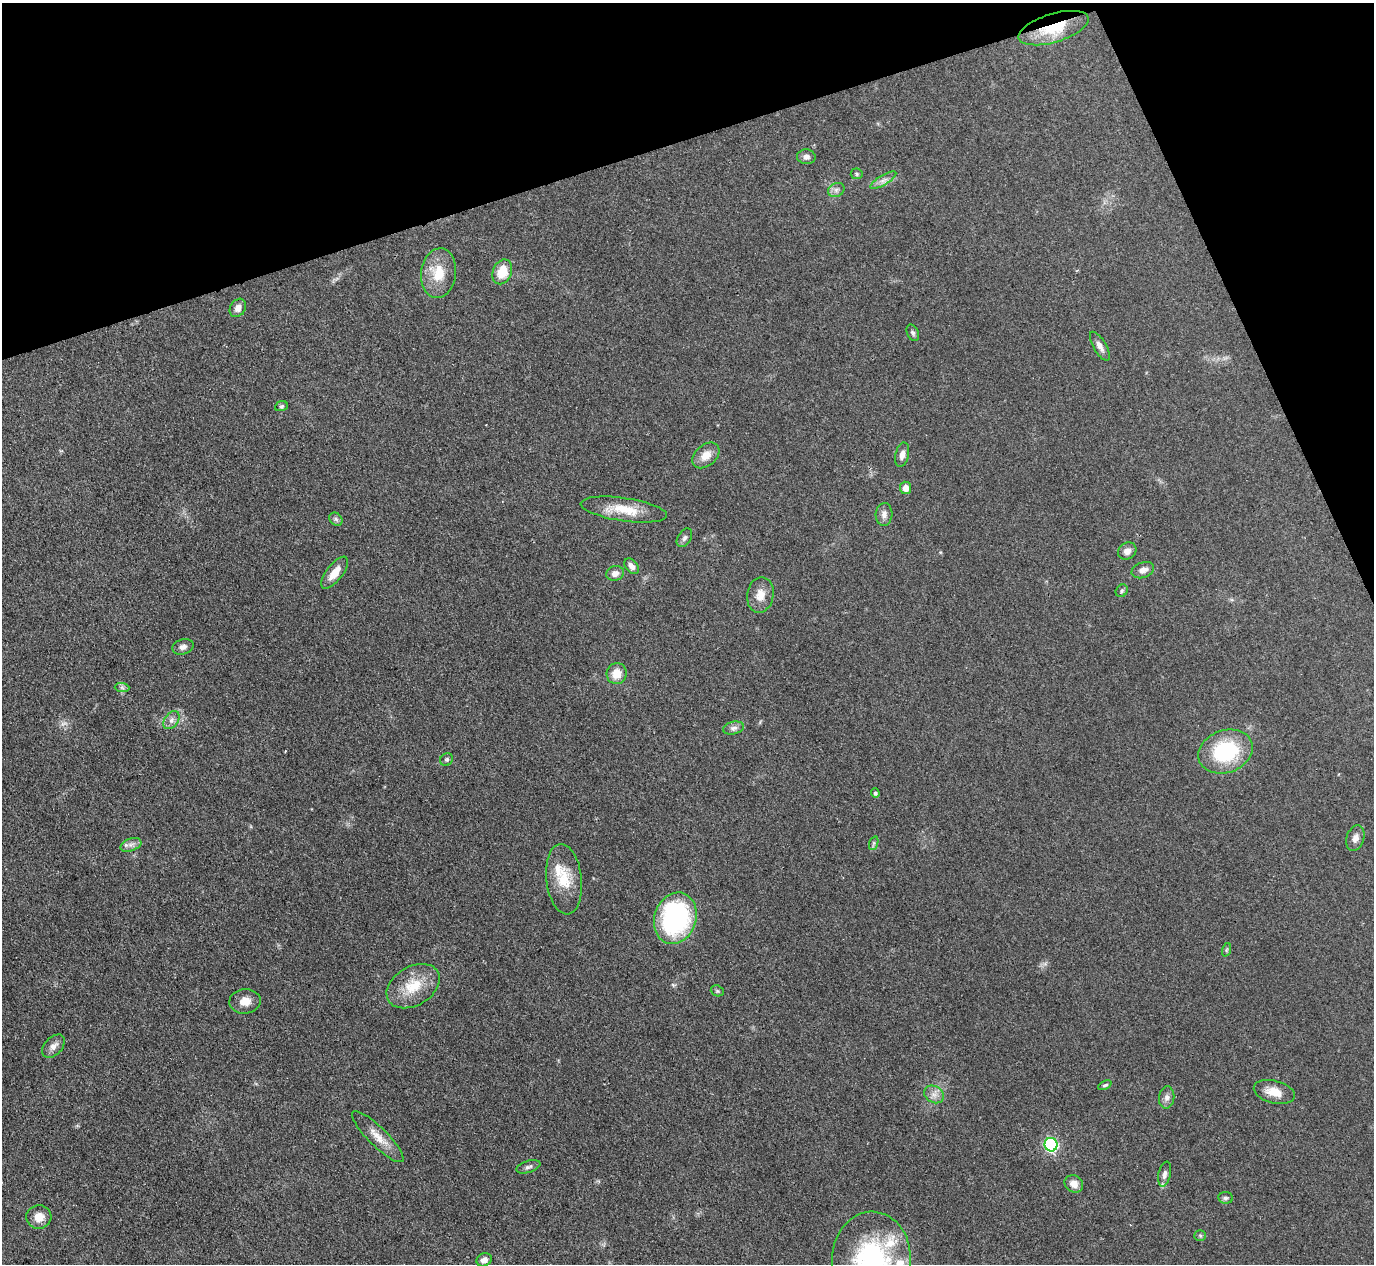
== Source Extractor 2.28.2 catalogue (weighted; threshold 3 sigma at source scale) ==
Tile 3 of 4 x 4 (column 3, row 1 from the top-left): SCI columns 2748-4119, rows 3938-5199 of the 5494 x 5480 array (HDU 1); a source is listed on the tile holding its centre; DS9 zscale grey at full resolution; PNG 1376 x 1266 px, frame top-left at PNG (2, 3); each listed source drawn as its Kron ellipse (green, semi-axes under 4 px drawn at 4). Shown black and unused: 16% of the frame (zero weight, under 3 of 4 exposures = <1% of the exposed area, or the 3 px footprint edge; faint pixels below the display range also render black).
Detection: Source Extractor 2.28.2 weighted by HDU 2 'WHT'; one run over the whole footprint, this tile lists its part. Background 0.0878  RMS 0.0065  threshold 0.0293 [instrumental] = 3 sigma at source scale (4.5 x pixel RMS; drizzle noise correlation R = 1.50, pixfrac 1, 0.05/0.05 arcsec/px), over >= 5 px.
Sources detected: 62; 1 too faint to see at this stretch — neither listed nor drawn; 4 inside a brighter listed object's ellipse — not listed separately; the other 57 listed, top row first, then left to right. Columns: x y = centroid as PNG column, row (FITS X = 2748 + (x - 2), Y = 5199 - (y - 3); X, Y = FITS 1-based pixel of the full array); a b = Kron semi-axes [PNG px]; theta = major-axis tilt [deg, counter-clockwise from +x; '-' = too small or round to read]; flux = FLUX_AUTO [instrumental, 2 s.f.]
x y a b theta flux
1054 28 36 14 17 26
806 157 9 7 -5 2.7
857 174 6 5 - 1
883 180 15 5 31 3.2
836 190 8 6 27 2.3
502 272 13 9 67 14
439 273 25 17 82 17
238 308 10 7 59 4
913 333 9 5 -66 1.5
1100 346 16 6 -60 3.7
281 406 6 5 - 1.1
706 455 15 10 41 7.5
902 455 12 6 77 3.5
906 488 6 5 - 5
624 509 43 11 -8 17
884 514 11 8 87 3.4
336 519 7 6 - 1.7
684 538 10 6 58 2
1127 551 10 8 35 3.7
632 566 9 6 -48 3.5
1143 570 11 7 19 4
335 573 19 8 53 7.9
615 573 9 7 23 3.7
1122 591 7 5 49 1.2
760 595 18 13 79 7.8
183 647 11 7 15 2.8
617 674 10 10 - 9.3
122 688 7 4 -1 1.5
171 720 10 6 54 2.9
734 728 11 6 12 2.6
1225 751 28 21 19 51
447 759 7 6 - 1.4
875 793 4 4 - 1.4
1355 838 13 9 71 3.7
874 843 7 4 71 1.1
131 845 11 6 20 2.9
564 879 35 17 -84 19
675 918 26 21 72 100
1226 950 7 4 71 0.95
413 986 28 19 31 20
717 991 7 5 -21 1
245 1001 16 12 4 6.9
53 1046 14 8 47 4.1
1105 1085 7 4 26 1.4
1274 1092 21 11 -14 9.2
934 1094 10 8 -31 3.9
1167 1098 11 7 83 2.9
378 1137 35 9 -45 9.5
1051 1145 7 6 - 98
528 1167 12 6 17 2.1
1165 1174 12 6 77 2.6
1074 1184 10 8 -34 5
1226 1198 7 5 -5 1.6
39 1217 12 11 - 7.6
1200 1236 6 5 - 0.97
484 1260 8 6 24 3.4
871 1260 48 39 88 100
Overlapping masked pixels (flux is a lower limit): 1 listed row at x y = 1054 28
Isophote crosses this tile's border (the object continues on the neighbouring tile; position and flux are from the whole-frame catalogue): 1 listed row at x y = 871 1260